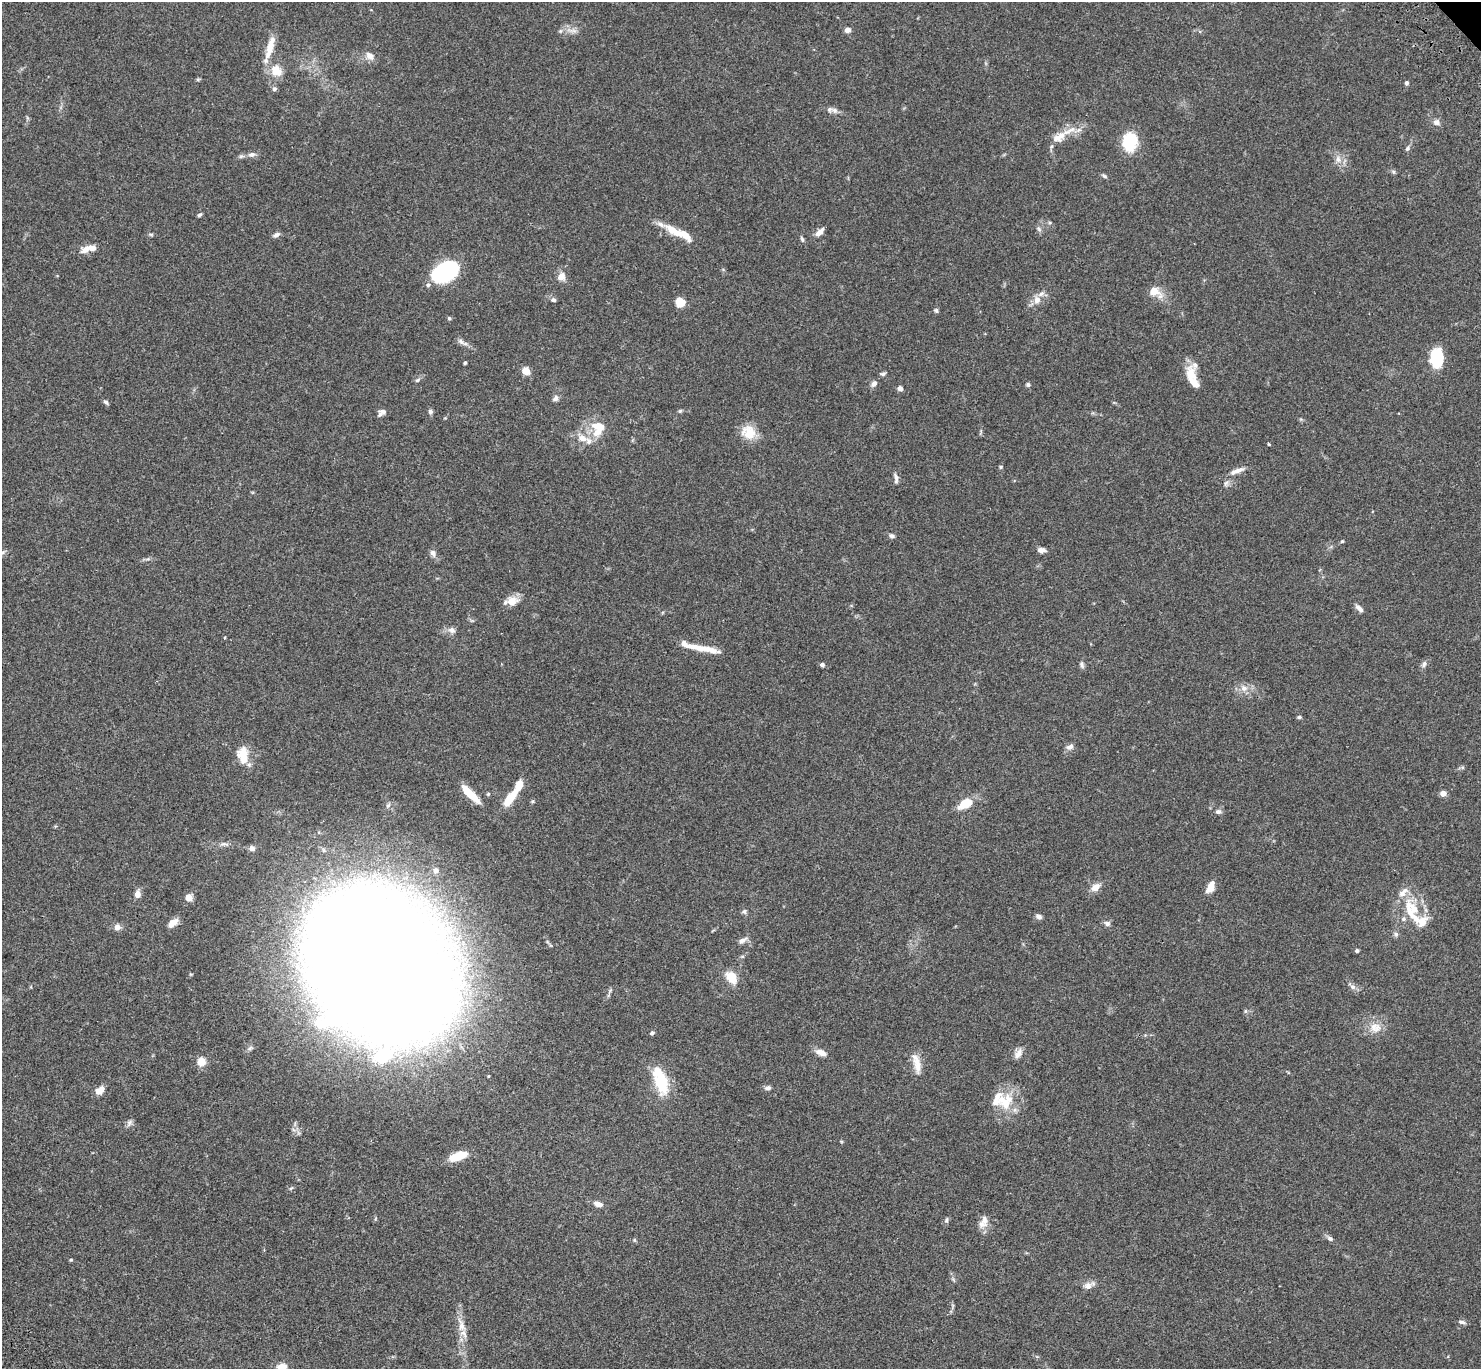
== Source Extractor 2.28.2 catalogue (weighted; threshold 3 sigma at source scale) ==
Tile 7 of 4 x 4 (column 3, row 2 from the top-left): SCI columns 3078-4556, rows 3125-4491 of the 6132 x 6118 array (HDU 1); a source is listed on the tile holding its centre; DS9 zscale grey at full resolution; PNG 1483 x 1371 px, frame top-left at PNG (2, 2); no overlay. Shown black and unused: <1% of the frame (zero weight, under 3 of 4 exposures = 6% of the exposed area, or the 3 px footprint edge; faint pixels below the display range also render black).
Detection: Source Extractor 2.28.2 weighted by HDU 2 'WHT'; one run over the whole footprint, this tile lists its part. Background 0.0592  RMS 0.0053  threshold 0.0239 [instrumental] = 3 sigma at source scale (4.5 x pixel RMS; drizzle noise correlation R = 1.50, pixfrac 1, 0.05/0.05 arcsec/px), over >= 5 px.
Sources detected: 137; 1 inside a brighter object's white glare — not listed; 15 inside a brighter listed object's ellipse — not listed separately; the other 121 listed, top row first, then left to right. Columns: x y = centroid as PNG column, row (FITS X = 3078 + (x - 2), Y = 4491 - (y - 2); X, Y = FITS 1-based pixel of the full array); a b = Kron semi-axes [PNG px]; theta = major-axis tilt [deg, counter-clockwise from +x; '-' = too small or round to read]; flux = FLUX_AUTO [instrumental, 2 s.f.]
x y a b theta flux
572 30 16 4 -7 2.3
848 30 6 5 - 2.7
270 49 31 10 75 9
370 56 13 9 -47 3.3
276 71 17 14 -43 8.6
198 79 6 4 18 0.61
1406 83 5 5 - 0.9
274 89 6 5 - 1.2
834 110 10 7 -24 2.3
1436 122 9 9 - 2.3
1069 131 35 6 23 7
1130 142 16 12 75 26
1052 146 6 4 71 0.79
1407 149 7 5 49 1.1
252 154 9 6 12 2.1
1338 159 12 7 -67 3.2
1393 172 6 5 - 0.9
1104 176 8 4 -32 0.97
199 215 6 4 38 0.89
1050 223 5 4 - 0.71
1039 229 8 4 -46 1.1
673 230 27 10 -34 9.4
820 232 13 6 43 2.7
151 234 8 4 -9 0.79
276 235 8 5 30 1.7
802 239 8 4 -65 0.92
86 249 15 8 32 4.2
445 272 20 13 29 79
561 276 6 6 - 6.2
428 285 6 6 - 1.1
1154 291 11 8 -29 8.8
553 300 7 5 -6 1.1
1037 300 8 8 - 3.6
680 302 9 8 - 8.8
936 310 6 5 - 1
449 318 5 4 - 0.8
461 341 11 6 -44 1.9
1437 358 20 12 86 19
465 363 4 3 - 0.71
526 371 7 6 - 6.3
883 374 7 5 4 0.99
1191 374 23 14 -75 8.3
417 380 7 5 27 1
874 384 9 6 47 2
1028 384 6 5 - 0.92
900 388 6 5 - 1.7
555 398 9 6 51 1.7
106 402 7 4 -42 1.1
430 411 6 5 - 1.2
680 411 6 4 44 0.68
383 412 8 7 - 1.6
598 428 22 20 74 13
748 432 20 17 -35 9.1
1001 467 5 4 - 0.65
1237 471 19 6 20 3.6
896 478 14 5 -82 1.9
1226 483 8 6 62 1.4
892 536 7 6 - 1.2
1342 541 4 4 - 0.59
1041 550 10 6 -5 2.3
433 553 9 7 -74 2.1
512 601 16 13 10 5.3
1359 608 12 5 -43 2.2
452 630 9 8 - 2.4
699 648 46 6 -11 10
1424 664 10 5 74 1.5
822 665 6 5 - 1.2
1082 665 8 6 -65 1.3
1244 688 10 9 - 3.4
1299 717 5 4 - 0.81
1070 747 10 7 23 2.1
243 755 21 13 -83 9.6
1443 793 4 4 - 5.7
470 794 21 6 -44 13
488 794 4 4 - 0.67
511 797 28 9 55 11
533 801 6 4 71 0.63
966 803 12 7 30 15
1218 811 8 6 2 1.5
252 848 9 8 - 1.9
436 870 7 7 - 1.8
1095 887 11 8 37 4.4
1211 887 11 6 66 6.5
137 894 9 7 86 3.1
188 897 7 7 - 4.2
1411 911 40 16 -68 18
744 912 7 6 - 1.1
1038 916 8 6 -19 1.6
174 922 11 8 8 3.5
1107 923 8 7 - 1.6
117 927 6 6 - 3.2
1396 934 7 5 -69 1.2
742 940 13 6 32 2.4
1357 951 4 4 - 1
742 956 6 4 1 0.66
381 966 101 78 -55 2700
731 977 14 9 -52 9.3
1353 987 9 7 -32 1.8
1245 1011 6 4 90 0.73
1375 1027 17 14 -23 6.6
652 1033 5 4 - 1.1
821 1052 13 7 -22 4
1018 1054 14 8 56 3
201 1061 7 6 - 8.4
917 1063 29 9 -77 6.3
661 1083 29 17 -71 19
768 1088 9 6 0 1.5
100 1090 12 8 31 4
1005 1101 26 24 50 15
129 1123 11 6 64 1.6
458 1156 19 8 20 12
598 1204 11 6 -16 3
946 1220 8 5 80 1
984 1220 17 9 -84 4.4
1330 1239 9 6 -33 1.5
634 1240 6 4 -89 0.61
71 1260 4 3 - 0.61
1088 1286 9 8 - 3.2
1462 1322 10 5 -11 1.4
461 1326 22 9 -74 6.1
282 1367 5 5 - 26
Overlapping masked pixels (flux is a lower limit): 1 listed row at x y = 381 966
Isophote crosses this tile's border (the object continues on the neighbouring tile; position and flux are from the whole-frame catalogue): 1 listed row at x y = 282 1367